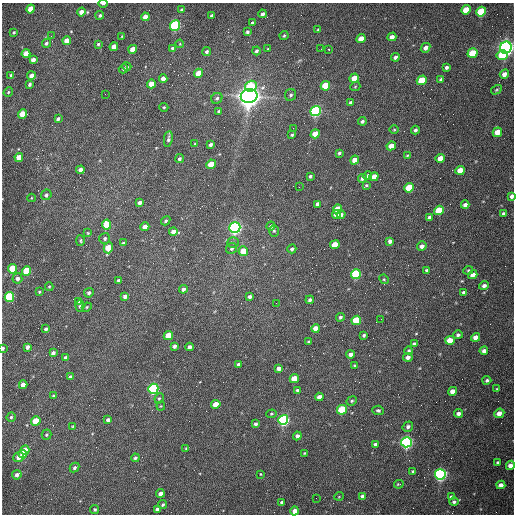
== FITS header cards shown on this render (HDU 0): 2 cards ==
NAXIS1  =                  512 /fastest changing axis
NAXIS2  =                  512 /next to fastest changing axis

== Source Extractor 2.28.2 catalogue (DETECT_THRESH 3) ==
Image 512 x 512 px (HDU 0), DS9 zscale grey, 1 PNG px = 1 image px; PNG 516 x 516 px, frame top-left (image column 1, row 512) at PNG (2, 3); each listed source drawn as its Kron ellipse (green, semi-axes under 4 px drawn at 4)
Background 1530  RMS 23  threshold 69.6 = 3 sigma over >= 5 px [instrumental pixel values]
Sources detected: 229; all 229 listed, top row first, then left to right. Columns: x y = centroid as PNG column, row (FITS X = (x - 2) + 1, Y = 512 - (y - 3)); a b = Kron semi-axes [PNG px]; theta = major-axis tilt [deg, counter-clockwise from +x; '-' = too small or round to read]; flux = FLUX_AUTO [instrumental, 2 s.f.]
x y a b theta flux
103 3 5 2 - 4.2e+03
31 9 4 4 - 3.0e+04
182 9 4 3 - 2.2e+03
466 10 5 4 - 3.2e+04
81 12 4 4 - 1.0e+04
481 12 5 4 - 9.5e+04
262 14 4 3 - 4.0e+03
100 15 4 4 - 3.1e+03
212 16 4 3 - 4.1e+03
145 17 4 4 - 1.0e+04
252 23 3 3 - 2.5e+03
175 25 5 4 - 2.6e+05
318 30 4 3 - 1.7e+03
14 32 3 3 - 1.7e+03
247 32 4 3 - 3.1e+03
284 35 5 3 - 2.0e+03
51 36 3 2 - 1.5e+03
122 36 4 2 - 1.2e+03
392 37 4 4 - 7.9e+03
361 39 5 4 - 1.6e+04
67 41 4 4 - 1.8e+04
46 43 5 4 - 3.3e+03
98 44 4 4 - 2.3e+03
180 44 4 3 - 1.4e+03
114 47 4 4 - 1.6e+04
172 48 4 4 - 2.7e+03
426 48 5 4 - 7.1e+03
506 48 6 5 - 1.0e+06
133 49 4 4 - 2.0e+04
268 49 4 3 - 1.4e+03
321 49 2 2 - 8.2e+02
328 49 3 2 - 1.4e+03
256 51 4 4 - 3.4e+03
207 52 4 4 - 3.5e+03
26 53 4 4 - 2.0e+04
472 53 5 4 - 5.5e+04
502 55 6 5 - 4.4e+04
395 57 4 3 - 4.5e+03
33 60 4 4 - 9.0e+03
127 67 5 4 - 1.8e+03
446 67 4 3 - 3.7e+03
123 69 5 4 - 2.2e+03
198 73 5 4 - 2.6e+04
504 74 5 4 - 8.4e+03
11 75 3 3 - 2.2e+03
31 76 4 4 - 1.1e+04
163 78 4 4 - 9.9e+03
354 78 5 4 - 2.2e+04
441 79 4 3 - 2.9e+03
422 80 5 4 - 6.1e+04
30 84 4 3 - 3.2e+03
151 84 4 4 - 1.5e+04
251 86 6 5 - 5.5e+04
325 86 5 4 - 6.9e+04
355 87 5 3 - 1.4e+03
496 90 5 3 - 1.8e+03
8 92 5 4 - 2.0e+03
105 94 2 2 - 8.3e+02
291 95 6 5 - 3.6e+03
249 96 8 7 - 2.0e+06
217 98 6 5 - 3.4e+03
351 102 4 3 - 3.8e+03
164 107 4 4 - 1.7e+03
218 111 4 2 - 1.7e+03
315 111 5 5 - 3.5e+05
22 114 5 4 - 4.3e+04
58 119 4 3 - 3.5e+03
362 121 4 3 - 3.2e+03
293 128 2 2 - 7.2e+02
394 130 4 3 - 1.3e+03
415 130 4 4 - 3.6e+03
497 132 5 4 - 2.1e+04
315 134 5 4 - 2.3e+04
292 135 3 3 - 2.0e+03
168 139 8 4 82 3.7e+03
195 144 3 3 - 1.4e+03
210 145 4 3 - 4.4e+03
391 146 5 4 - 1.4e+04
339 153 3 3 - 2.7e+03
407 155 3 3 - 1.4e+03
19 157 4 4 - 2.5e+04
440 158 5 4 - 1.8e+04
179 159 5 4 - 3.0e+03
355 160 4 4 - 1.2e+04
211 164 5 4 - 3.5e+04
80 170 4 4 - 8.2e+03
460 170 5 4 - 2.6e+04
310 176 3 3 - 2.5e+03
367 176 4 4 - 6.5e+03
374 177 5 4 - 2.2e+04
362 178 4 3 - 4.6e+03
366 185 4 3 - 1.8e+03
299 187 2 2 - 1.0e+03
409 188 5 4 - 6.7e+04
46 195 5 5 - 3.5e+03
512 196 4 3 - 6.1e+03
31 198 4 3 - 1.2e+03
140 203 4 4 - 5.8e+03
318 204 4 4 - 6.0e+03
465 205 4 3 - 5.7e+03
337 209 5 4 - 2.6e+04
439 210 5 4 - 4.8e+04
504 213 4 3 - 3.8e+03
336 214 4 4 - 1.3e+04
341 215 4 4 - 4.6e+03
429 217 4 3 - 5.2e+03
166 221 5 3 - 2.8e+03
107 225 5 4 - 4.4e+04
271 226 4 4 - 3.6e+03
145 227 4 4 - 1.5e+04
235 227 5 5 - 6.7e+05
274 231 6 5 - 2.5e+03
173 232 4 4 - 1.3e+04
88 233 4 3 - 1.3e+03
105 238 5 5 - 3.4e+03
80 240 5 4 - 1.8e+03
390 241 4 4 - 4.8e+03
123 243 4 3 - 2.2e+03
233 243 6 5 - 2.7e+03
335 245 5 4 - 2.9e+04
422 246 5 4 - 6.0e+03
108 248 5 4 - 4.2e+04
231 248 6 5 - 3.8e+03
292 249 4 4 - 3.9e+03
243 251 5 4 - 3.8e+04
13 269 5 4 - 7.1e+04
427 270 4 3 - 3.1e+03
468 270 5 4 - 2.1e+03
27 271 5 4 - 8.3e+04
356 274 5 4 - 1.7e+05
473 275 5 4 - 9.2e+03
17 278 5 5 - 6.2e+03
384 279 5 4 - 2.1e+03
118 280 3 3 - 2.5e+03
484 286 5 4 - 5.0e+03
49 287 4 4 - 1.7e+03
183 289 4 4 - 5.1e+03
39 292 4 3 - 2.0e+03
463 292 4 3 - 2.7e+03
89 293 5 4 - 4.2e+03
125 296 4 3 - 6.1e+03
9 297 5 4 - 1.4e+05
249 297 4 3 - 3.9e+03
310 300 4 4 - 3.4e+03
79 302 3 3 - 1.7e+03
276 303 2 2 - 9.7e+02
80 306 6 4 -88 3.0e+03
87 307 5 4 - 1.9e+03
340 317 4 4 - 3.1e+03
381 319 2 2 - 8.5e+02
356 320 5 4 - 6.7e+04
316 328 4 4 - 1.7e+04
46 329 4 3 - 4.1e+03
364 335 4 3 - 2.6e+03
458 335 5 4 - 3.4e+03
168 336 5 4 - 3.5e+04
476 337 5 4 - 1.2e+04
450 340 5 4 - 2.0e+04
309 342 3 3 - 2.4e+03
414 344 4 3 - 3.2e+03
174 346 4 3 - 4.1e+03
27 347 4 3 - 5.9e+03
190 347 4 4 - 6.7e+03
3 348 4 3 - 2.7e+03
409 351 4 4 - 2.7e+03
484 351 4 4 - 5.5e+03
53 353 4 4 - 6.7e+03
350 354 4 4 - 6.9e+03
408 357 5 4 - 6.4e+03
66 358 4 4 - 6.6e+03
238 364 4 4 - 4.9e+03
354 365 3 3 - 1.8e+03
279 368 4 4 - 7.6e+03
70 377 4 3 - 4.8e+03
294 378 5 4 - 3.1e+04
487 380 4 4 - 2.9e+03
23 385 4 4 - 1.4e+04
153 389 5 5 - 3.5e+05
497 389 4 3 - 1.5e+03
297 390 3 3 - 2.1e+03
453 391 4 4 - 1.3e+04
53 396 3 3 - 1.5e+03
319 397 4 4 - 1.1e+04
159 398 5 4 - 2.2e+03
352 401 5 4 - 2.5e+03
216 404 4 4 - 2.2e+04
161 406 4 4 - 1.4e+03
342 410 5 4 - 1.0e+05
378 410 6 4 -5 3.2e+03
458 413 4 4 - 5.9e+03
499 413 5 4 - 1.1e+04
271 414 5 4 - 1.8e+03
11 417 5 4 - 2.6e+03
108 420 4 4 - 5.5e+03
283 420 5 5 - 4.3e+05
36 421 5 4 - 4.9e+04
256 424 4 3 - 3.3e+03
73 426 3 3 - 1.2e+03
408 427 5 5 - 4.8e+03
46 435 5 5 - 2.3e+03
297 436 4 4 - 6.6e+03
406 442 5 5 - 5.4e+05
375 444 4 4 - 4.5e+03
186 448 3 3 - 1.7e+03
25 450 4 4 - 1.7e+04
304 453 3 2 - 1.4e+03
23 454 4 4 - 1.4e+04
18 457 5 4 - 1.0e+04
135 458 4 4 - 3.0e+03
497 462 4 3 - 1.8e+03
510 465 5 4 - 8.7e+03
75 468 5 4 - 3.4e+03
413 471 3 3 - 2.0e+03
261 474 3 2 - 1.1e+03
440 474 5 5 - 6.1e+05
17 475 5 4 - 5.8e+03
399 484 5 3 - 1.8e+03
501 485 4 4 - 8.1e+03
160 493 4 4 - 7.1e+03
339 496 5 3 - 1.3e+03
362 496 4 3 - 5.7e+03
451 497 4 3 - 2.8e+03
316 498 2 2 - 3.3e+03
281 502 4 3 - 3.0e+03
454 502 5 4 - 3.6e+03
163 505 4 3 - 2.5e+03
95 509 4 4 - 2.3e+03
157 509 4 3 - 4.9e+03
295 511 4 4 - 1.3e+04
At the frame edge (FLAGS 8, measured only in part): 4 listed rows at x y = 103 3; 512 196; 3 348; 295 511